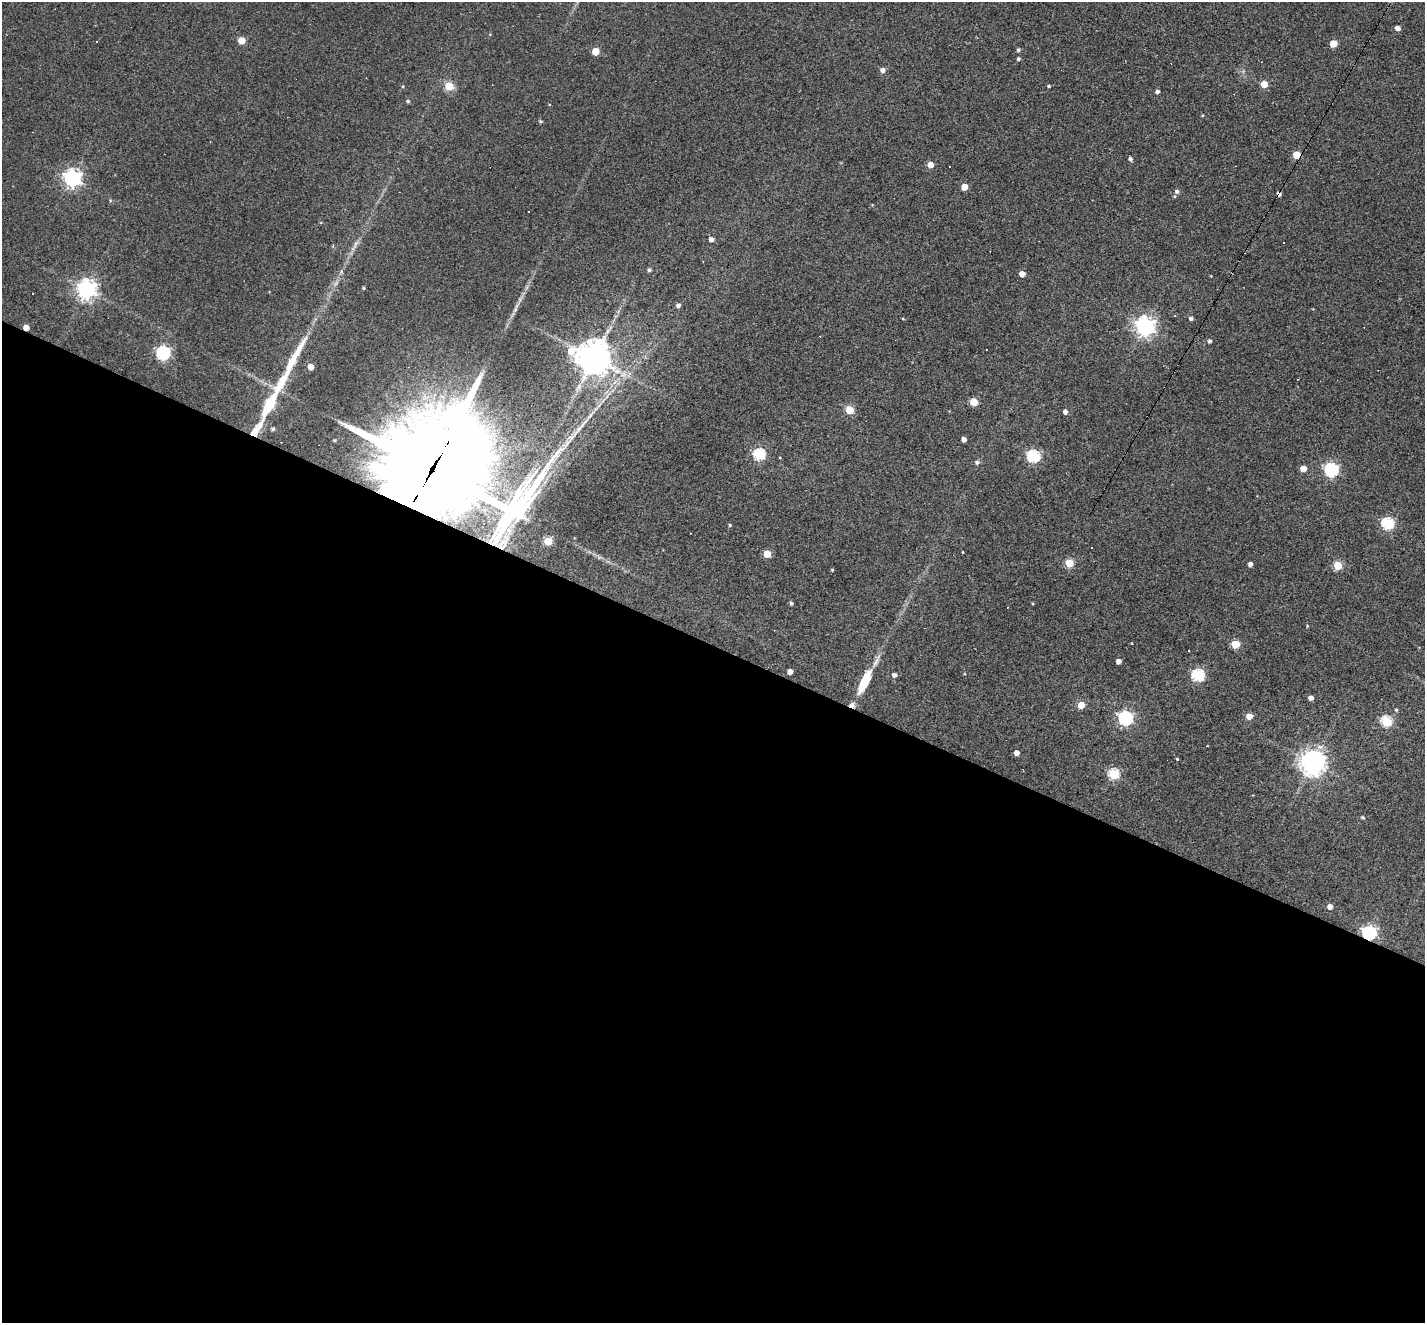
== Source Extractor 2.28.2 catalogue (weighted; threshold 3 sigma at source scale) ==
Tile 14 of 4 x 4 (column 2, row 4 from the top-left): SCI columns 1423-2845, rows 277-1597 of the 5690 x 5702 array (HDU 1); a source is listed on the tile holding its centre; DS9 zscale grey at full resolution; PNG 1427 x 1325 px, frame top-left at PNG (2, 2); no overlay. Shown black and unused: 51% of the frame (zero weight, under 3 of 4 exposures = <1% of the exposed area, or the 3 px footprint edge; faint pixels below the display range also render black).
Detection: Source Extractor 2.28.2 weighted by HDU 2 'WHT'; one run over the whole footprint, this tile lists its part. Background 0.0564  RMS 0.0047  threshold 0.0211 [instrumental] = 3 sigma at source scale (4.5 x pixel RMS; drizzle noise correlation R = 1.50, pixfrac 1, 0.05/0.05 arcsec/px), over >= 5 px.
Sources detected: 104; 11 cosmic-ray / hot-pixel residue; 1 long thin detection or spike segment (spike, bleed or trail) — not listed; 5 inside a brighter listed object's ellipse — not listed separately; the other 87 listed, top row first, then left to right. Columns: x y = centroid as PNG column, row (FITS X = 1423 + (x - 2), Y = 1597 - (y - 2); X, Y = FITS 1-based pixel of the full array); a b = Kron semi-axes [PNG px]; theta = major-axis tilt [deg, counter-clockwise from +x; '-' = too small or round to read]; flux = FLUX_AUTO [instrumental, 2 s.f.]
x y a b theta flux
1398 28 5 4 - 2.4
241 40 5 5 - 10
96 41 3 3 - 2.8
1333 43 5 5 - 10
1018 50 5 4 - 0.95
595 51 5 5 - 12
1018 59 4 4 - 0.93
883 70 6 5 - 2
1264 84 5 5 - 8.6
403 86 4 3 - 0.38
449 86 5 5 - 21
1049 86 4 3 - 0.62
1157 91 4 3 - 1.3
408 101 4 4 - 0.76
1203 115 4 3 - 0.38
541 121 5 4 - 0.71
1297 155 5 5 - 12
1130 159 5 4 - 1.2
930 165 4 4 - 6.2
949 166 2 2 - 0.43
72 178 7 6 - 200
964 187 5 4 - 6.7
1177 191 5 5 - 1.3
1175 196 5 3 - 0.5
711 239 4 4 - 2.6
1284 243 2 2 - 0.37
355 245 24 4 58 3
649 270 4 4 - 1.1
1022 274 4 4 - 4.4
364 288 4 3 - 0.54
87 289 7 7 - 270
678 305 4 4 - 1.6
515 309 8 4 55 1.1
903 319 4 3 - 0.37
1191 319 5 4 - 1.2
1145 326 7 7 - 260
26 327 4 4 - 4.9
1209 341 4 4 - 1.1
163 353 6 6 - 87
594 358 12 10 -18 880
311 367 5 4 - 5.7
974 402 5 5 - 15
270 404 29 8 62 26
849 410 5 5 - 20
1065 412 4 4 - 2.1
273 429 4 4 - 0.91
964 439 4 4 - 2.5
334 440 3 3 - 0.57
759 454 6 5 - 50
1033 456 6 6 - 68
780 458 4 2 - 0.35
977 462 6 5 - 1.3
432 469 51 41 -13 7300
1303 469 5 4 - 6.4
1331 470 6 6 - 97
1388 524 6 5 - 60
730 525 4 4 - 0.57
548 541 5 5 - 19
963 552 3 2 - 0.28
767 554 5 5 - 10
1069 563 5 5 - 21
1250 564 4 4 - 1.9
1338 566 5 5 - 19
832 570 3 3 - 0.45
791 603 4 4 - 0.88
1033 604 4 3 - 0.47
1307 626 4 3 - 0.37
1235 644 5 5 - 19
1189 651 2 2 - 0.34
1118 661 4 4 - 2.3
790 672 4 4 - 3
894 675 4 4 - 1.8
1198 675 6 6 - 61
865 681 31 9 64 15
1311 698 5 4 - 2.3
1081 705 5 5 - 11
1396 710 4 4 - 0.59
1249 716 5 5 - 6.3
1125 718 6 6 - 100
1386 721 5 5 - 40
1016 753 4 4 - 2.9
1177 759 3 3 - 0.46
1313 763 8 8 - 480
1114 774 5 5 - 38
1362 817 4 4 - 0.75
1330 907 5 5 - 2.9
1369 933 6 6 - 100
Overlapping masked pixels (flux is a lower limit): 4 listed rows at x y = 1297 155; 26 327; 432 469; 1369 933